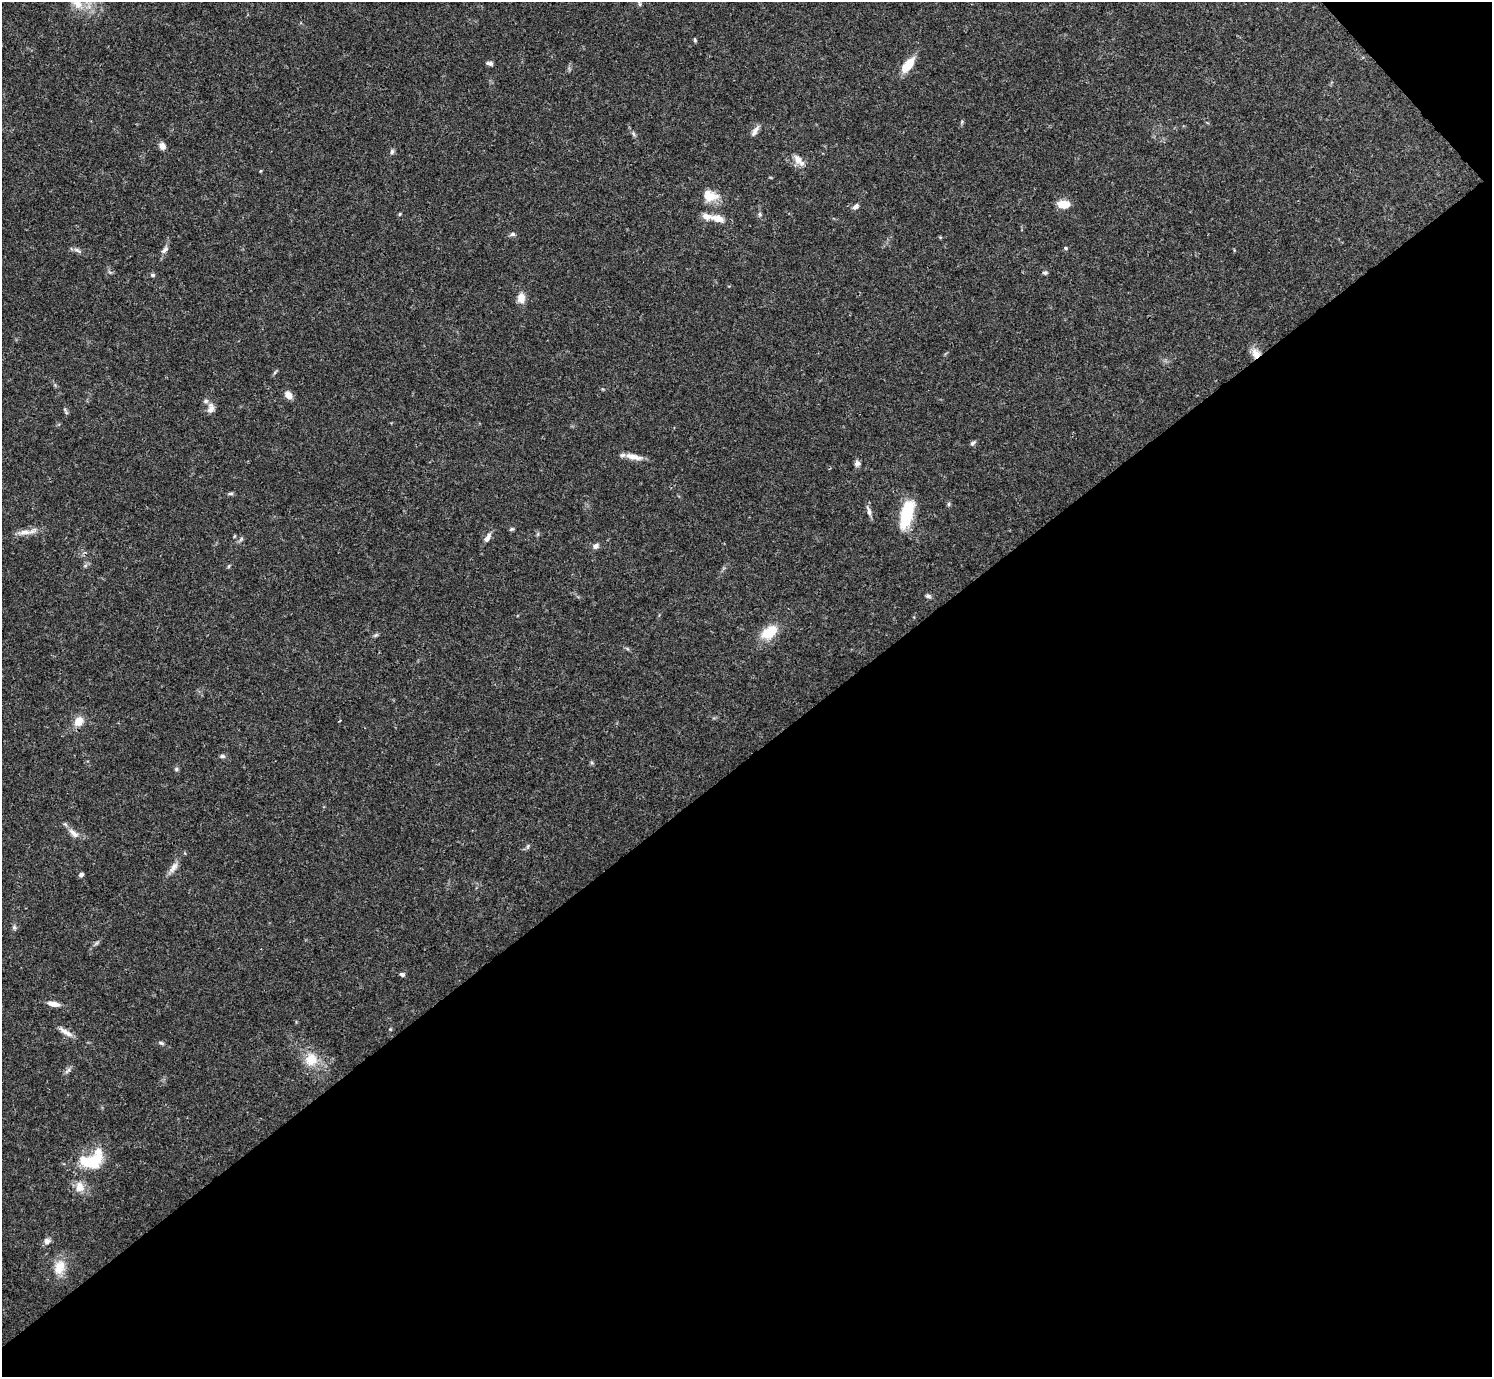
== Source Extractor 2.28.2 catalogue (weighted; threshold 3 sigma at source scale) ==
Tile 12 of 4 x 4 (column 4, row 3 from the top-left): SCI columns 4469-5958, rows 1534-2908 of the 5961 x 5958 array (HDU 1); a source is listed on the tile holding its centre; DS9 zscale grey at full resolution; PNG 1494 x 1379 px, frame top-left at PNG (2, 2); no overlay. Shown black and unused: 46% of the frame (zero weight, under 3 of 4 exposures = <1% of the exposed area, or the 3 px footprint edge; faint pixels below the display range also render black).
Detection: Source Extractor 2.28.2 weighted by HDU 2 'WHT'; one run over the whole footprint, this tile lists its part. Background 0.0407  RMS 0.0027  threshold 0.0119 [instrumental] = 3 sigma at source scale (4.5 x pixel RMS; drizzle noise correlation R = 1.50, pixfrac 1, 0.05/0.05 arcsec/px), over >= 5 px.
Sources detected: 69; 1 inside a brighter object's white glare — not listed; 4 inside a brighter listed object's ellipse — not listed separately; the other 64 listed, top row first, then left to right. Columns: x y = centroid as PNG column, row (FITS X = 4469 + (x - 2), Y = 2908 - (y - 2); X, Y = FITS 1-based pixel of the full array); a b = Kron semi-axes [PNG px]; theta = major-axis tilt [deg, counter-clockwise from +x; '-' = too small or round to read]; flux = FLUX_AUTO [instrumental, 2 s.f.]
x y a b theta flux
77 4 21 12 -35 4.7
640 4 6 4 -88 0.41
695 40 5 3 - 0.4
489 63 8 5 -13 0.73
908 65 20 9 51 4.8
962 122 6 4 87 0.38
755 131 16 6 58 1.3
633 134 8 5 -70 0.53
162 146 9 7 -64 1.4
392 152 7 5 87 0.61
798 159 14 10 -60 2
260 171 5 3 - 0.25
709 197 25 11 6 3.8
1063 204 13 8 -1 3.9
856 206 9 5 38 0.9
400 214 5 3 - 0.27
760 214 6 4 -62 0.45
718 218 18 9 -15 2.8
513 234 7 5 14 0.57
1066 248 5 4 - 0.34
77 250 15 5 -28 0.88
164 250 12 5 45 0.95
1045 273 6 5 - 0.51
153 275 7 5 -2 0.49
521 298 13 10 -89 2.1
1256 353 14 11 -61 2.4
288 395 9 7 -47 2.1
211 408 14 9 80 1.8
973 443 8 5 44 0.58
634 457 22 7 -12 2.6
857 463 8 7 - 0.86
231 494 9 4 0 0.45
949 504 5 5 - 0.42
869 511 16 5 -73 1.2
907 514 26 10 75 15
511 529 7 4 26 0.4
25 532 18 7 2 2.1
487 538 12 6 60 1.4
241 539 8 4 54 0.48
595 546 8 6 22 1.1
85 566 6 4 19 0.46
229 566 6 3 71 0.31
928 596 7 5 -18 0.63
769 632 19 11 36 6.9
376 635 7 5 25 0.49
79 721 13 10 52 2.9
222 756 7 5 -1 0.55
176 769 6 5 - 0.45
74 833 17 7 -41 1.9
528 846 6 4 49 0.47
173 867 17 7 55 1.8
81 875 5 4 - 0.72
14 927 7 5 -76 0.58
96 943 7 4 71 0.44
402 975 6 5 - 0.58
54 1004 15 6 -10 1.8
390 1029 5 4 - 0.25
66 1032 20 6 -31 1.9
161 1043 8 4 -16 0.51
311 1059 19 18 - 5.5
68 1070 11 5 44 0.78
94 1160 36 20 54 10
47 1241 8 7 - 1.2
59 1267 22 14 68 4.8
Overlapping masked pixels (flux is a lower limit): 1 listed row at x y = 1256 353
Isophote crosses this tile's border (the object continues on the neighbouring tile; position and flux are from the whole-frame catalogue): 1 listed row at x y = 77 4